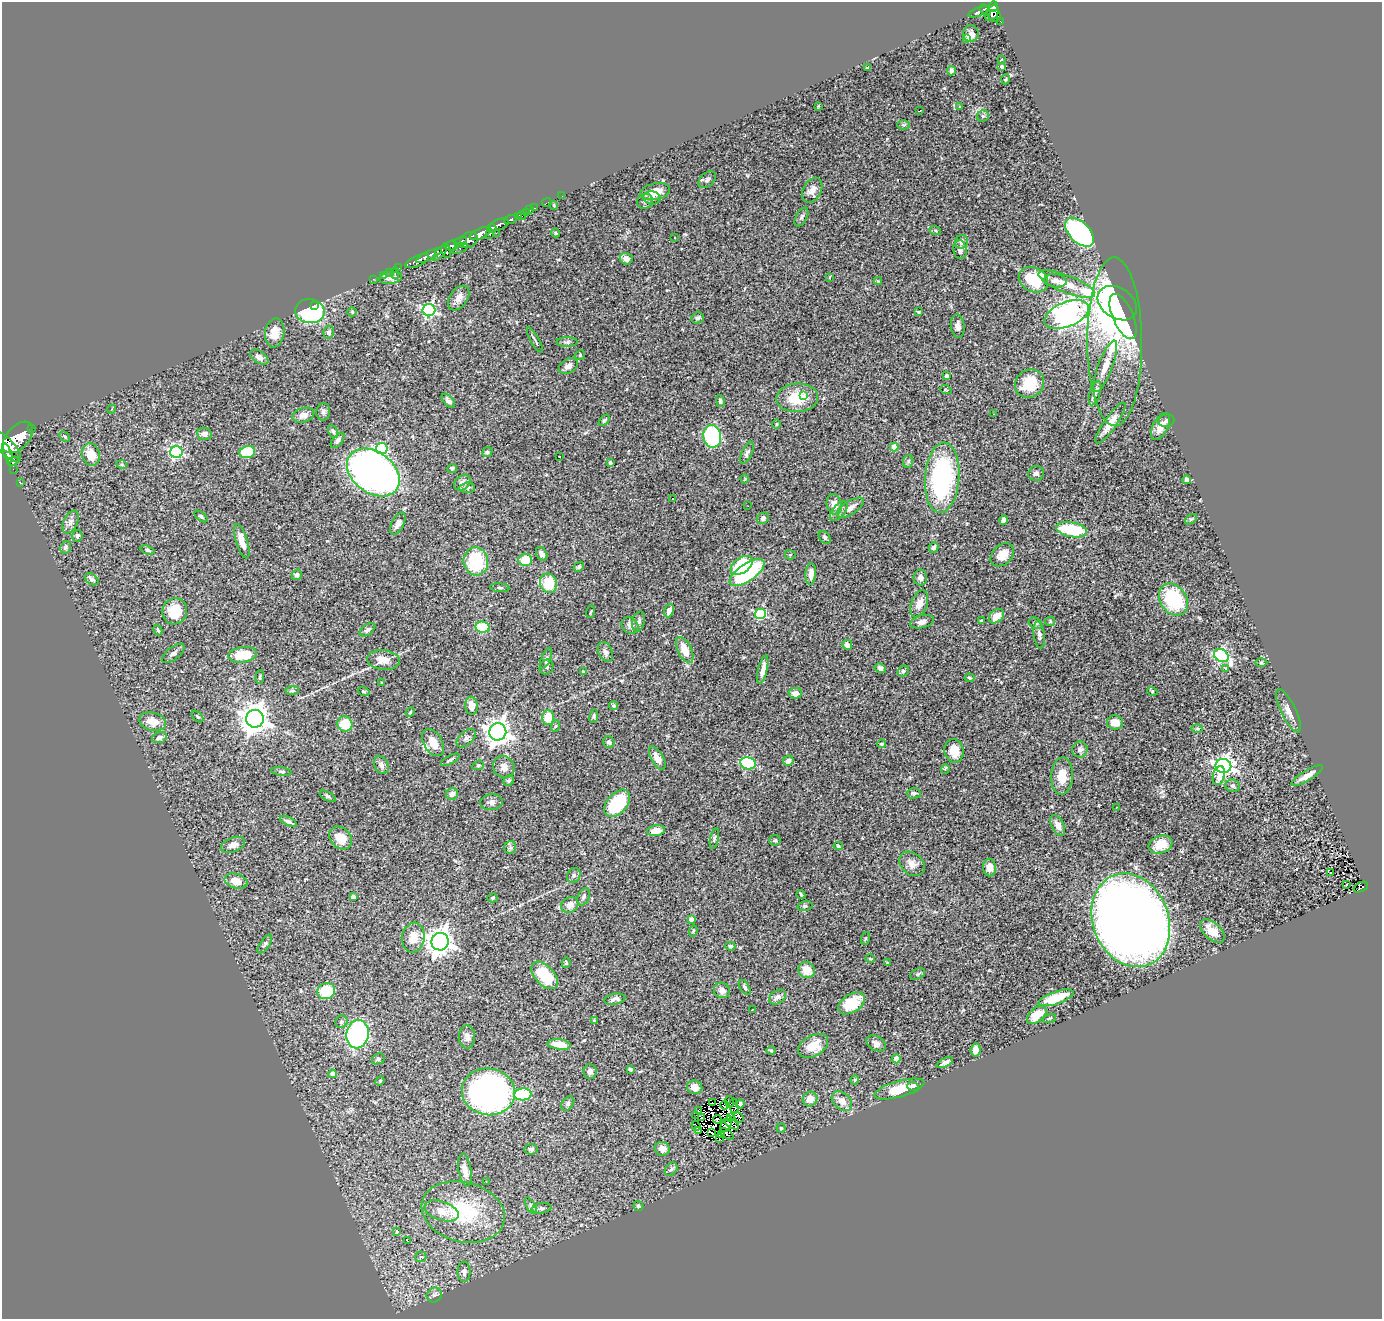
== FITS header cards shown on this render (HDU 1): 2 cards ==
NAXIS1  =                 1380
NAXIS2  =                 1317

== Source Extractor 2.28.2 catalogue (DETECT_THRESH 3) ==
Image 1380 x 1317 px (HDU 1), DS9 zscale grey, 1 PNG px = 1 image px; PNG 1384 x 1321 px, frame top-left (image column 1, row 1317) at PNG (2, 2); each listed source drawn as its Kron ellipse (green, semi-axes under 4 px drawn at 4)
Background 0.428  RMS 0.039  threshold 0.116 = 3 sigma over >= 5 px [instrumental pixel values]
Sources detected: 362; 9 with non-positive FLUX_AUTO (blend fragments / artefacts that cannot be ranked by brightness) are neither listed nor drawn; the other 353 listed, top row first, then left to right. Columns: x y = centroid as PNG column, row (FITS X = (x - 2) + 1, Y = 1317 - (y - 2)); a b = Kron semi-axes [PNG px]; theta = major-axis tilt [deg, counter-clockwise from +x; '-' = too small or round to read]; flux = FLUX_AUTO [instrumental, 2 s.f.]
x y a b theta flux
993 6 5 4 - 270
985 10 6 4 -46 150
979 12 11 4 20 150
992 13 9 5 55 300
995 16 6 6 - 230
1001 22 4 3 - 13
971 34 8 7 - 21
967 38 4 4 - 21
1002 59 2 2 - 2.1
1002 66 4 4 - 5.3
868 68 3 2 - 2.1
952 71 5 4 - 5.5
1006 79 5 3 - 2.5
818 106 3 3 - 2
959 106 3 2 - 4.6
920 110 3 2 - 3.4
983 116 6 5 - 5.2
903 125 6 4 0 3.6
707 180 10 6 43 9.3
812 190 13 9 62 20
655 192 15 8 11 39
562 196 2 2 - 4.1
652 198 8 6 -6 9.1
645 201 8 7 - 8.2
547 203 5 2 - 7.1
554 205 4 3 - 2.4
535 208 3 2 - 11
530 210 2 2 - 8
526 212 4 3 - 29
518 216 3 2 - 38
522 216 4 2 - 7.8
801 217 10 5 60 6.4
510 219 6 3 23 210
499 225 10 5 20 470
492 228 5 3 - 320
935 230 6 3 -19 3
1080 232 18 10 -45 450
496 233 2 2 - 15
556 233 4 3 - 3
480 234 11 5 25 1000
490 234 3 3 - 79
674 237 3 3 - 13
469 240 10 7 37 520
460 241 7 3 18 220
961 242 7 6 - 13
452 245 7 5 6 340
460 248 8 4 24 120
960 250 9 6 -79 9.8
446 251 7 4 -79 230
440 253 9 4 50 220
429 255 14 4 26 700
626 259 6 6 - 13
417 261 13 5 23 760
399 268 2 2 - 9.3
389 272 2 2 - 5.3
395 273 6 2 90 62
384 275 3 2 - 8.5
830 277 4 2 - 1.8
391 278 11 6 7 11
373 279 2 2 - 12
1033 280 15 12 -27 110
878 281 4 4 - 2.2
1055 281 11 6 -8 11
1067 284 30 8 -21 40
459 298 14 8 56 18
1117 303 21 15 -33 740
314 305 3 2 - 27
429 310 6 6 - 490
310 311 15 12 -4 250
352 312 5 4 - 2.8
918 312 3 3 - 2.7
1067 315 23 12 22 2400
1123 317 24 10 -66 780
698 318 6 5 - 6.7
958 326 12 7 -82 14
329 332 6 5 - 8.1
275 333 14 9 80 37
535 340 14 3 -61 7
567 342 10 5 0 6.5
1115 342 84 27 -89 360
580 355 5 4 - 3
259 357 10 6 -35 13
568 366 10 7 33 13
1105 366 27 7 69 36
946 376 4 4 - 5.6
1029 384 15 13 40 81
946 390 6 3 -19 2.3
1095 393 12 5 72 9.5
804 395 3 3 - 5.5
797 398 21 14 3 84
448 401 8 4 -48 8.7
720 401 6 4 -76 5.6
112 409 4 3 - 1.8
323 412 9 7 80 6.9
993 414 3 2 - 2.5
303 415 11 7 18 16
604 420 7 4 46 4.1
1166 421 8 6 11 5.6
1111 423 24 6 55 30
777 424 5 3 - 2.2
1161 426 14 7 62 29
31 428 3 3 - 61
333 431 7 4 -63 4.5
204 434 7 6 - 11
64 436 6 4 -45 3.3
712 436 11 9 -81 270
18 437 18 11 48 3600
338 440 9 5 49 7.7
6 446 19 8 -46 2600
894 447 4 4 - 46
382 448 6 5 - 210
176 452 6 6 - 400
247 452 8 6 18 98
487 452 5 5 - 5.7
7 453 10 3 -70 750
747 453 12 5 66 7.6
91 455 11 9 -72 45
559 456 3 2 - 5
13 461 6 4 24 310
908 461 6 5 - 4.2
610 463 4 3 - 4.2
122 465 5 3 - 2.5
452 468 5 4 - 5.3
13 469 2 2 - 13
373 472 29 20 -36 1400
1036 473 8 7 - 8.5
942 478 35 17 86 410
745 479 4 4 - 2.4
1187 480 4 4 - 9.5
20 483 3 2 - 4.9
462 483 9 7 40 11
467 488 8 5 6 7.1
672 498 3 2 - 2.8
834 505 10 7 -76 22
748 506 3 2 - 2.2
850 508 15 7 33 20
839 511 12 6 49 11
201 516 7 4 -37 5.1
763 518 6 5 - 6.3
1191 519 7 3 35 3.8
1003 520 5 4 - 7.3
71 522 12 7 65 12
398 524 12 6 63 11
1072 530 15 7 -10 150
77 536 6 5 - 5.4
825 537 7 5 -51 4.8
242 541 18 6 -73 30
66 547 6 5 - 5.2
934 547 5 5 - 8.1
148 550 7 4 -19 4.7
542 554 7 5 -61 12
790 555 5 5 - 3.8
1002 555 13 9 42 30
525 560 7 6 - 45
476 561 14 12 -83 150
742 565 12 7 34 150
579 567 5 4 - 4.6
747 572 20 8 34 330
811 574 11 5 87 19
297 575 5 5 - 7
920 578 8 7 - 10
92 579 7 5 -38 8.3
549 583 10 8 -69 84
500 588 10 4 -5 4.9
1173 600 17 13 -55 180
919 604 14 8 70 24
175 611 13 12 - 64
591 611 6 3 71 2.4
669 611 7 4 71 12
760 614 5 5 - 230
996 616 8 6 43 34
639 621 10 6 76 9
981 621 3 3 - 2.4
1050 621 5 5 - 3.2
922 622 12 6 15 13
1035 623 7 5 -28 5
630 626 9 7 -36 15
482 627 7 5 -9 98
158 630 5 3 - 3.5
367 630 9 5 36 7.6
1039 635 14 5 -82 9.5
847 645 5 4 - 12
685 650 14 7 -64 47
605 652 11 6 -64 11
173 653 13 6 38 9.3
243 655 14 7 7 68
1221 656 8 6 -33 320
546 658 11 4 66 7
383 660 16 10 -6 29
1261 662 6 4 1 3.6
547 667 8 6 60 7.6
880 668 6 5 - 8.2
1226 668 4 4 - 2.4
763 670 14 4 76 18
903 671 6 5 - 5.3
583 672 3 3 - 3.6
260 677 7 4 88 4.1
969 678 5 4 - 3
382 682 3 3 - 2.1
292 690 7 4 0 5.2
364 691 6 3 -19 3.2
1152 691 5 3 - 2.5
795 693 6 5 - 14
471 706 9 6 -84 24
614 706 5 4 - 4.9
1289 711 23 7 -64 21
410 712 5 4 - 2.7
594 716 7 4 78 4.1
198 717 7 3 -45 3.2
548 717 7 6 - 48
255 719 9 8 - 3500
153 722 14 9 -14 37
1115 722 8 7 - 27
345 724 8 7 - 65
555 726 6 3 69 3.3
1197 728 6 4 0 3.1
498 732 8 8 - 2400
159 737 8 5 21 8.8
466 738 11 6 43 10
609 742 6 5 - 7.3
433 743 15 9 -60 37
882 744 4 4 - 4.1
1080 749 8 7 - 9
954 751 12 9 -79 39
657 758 13 6 -60 24
450 760 10 4 28 6
788 761 5 5 - 15
748 763 8 6 -11 250
381 765 9 7 -66 10
478 765 6 4 20 3.9
1223 766 8 7 - 1100
504 767 11 10 - 17
945 769 4 3 - 5.9
281 771 10 3 -7 4.3
1062 776 19 11 87 44
1219 776 9 6 76 27
1307 776 18 5 31 20
509 781 6 5 - 3.9
1233 786 7 6 - 6.6
914 793 7 5 1 6.4
452 794 6 6 - 11
328 796 9 4 -30 4.9
491 802 11 8 6 11
617 803 16 10 48 170
1116 807 3 3 - 2.6
288 821 9 4 -26 6.6
1058 825 11 6 -64 17
656 831 9 5 8 29
341 838 13 9 -45 37
714 839 11 4 78 6.1
775 840 6 5 - 4.3
233 845 13 7 21 17
1161 845 12 8 19 39
838 846 4 4 - 3.2
510 847 6 6 - 5.7
912 864 14 10 -40 21
990 867 9 6 -89 18
1331 872 3 3 - 45
574 875 8 6 62 7.6
236 881 11 7 -15 31
1346 885 3 3 - 9.2
1361 887 7 4 27 110
801 895 4 3 - 3.6
353 897 4 4 - 12
584 897 9 5 70 6.1
492 898 5 4 - 3.6
570 905 9 7 32 18
805 906 7 5 12 5.3
691 919 4 4 - 14
1131 920 48 38 -69 3400
693 931 5 3 - 3.2
1212 931 15 8 -42 38
413 938 15 11 82 35
865 939 6 3 71 2.8
440 942 9 8 - 2700
265 944 11 4 56 6.1
730 946 5 4 - 5.1
870 959 4 3 - 2.5
566 963 5 4 - 3
887 963 3 3 - 2.8
807 970 8 7 - 35
917 974 8 5 28 4.7
545 975 16 9 -46 100
745 987 8 4 -58 6.1
722 990 8 7 - 14
326 991 9 8 - 88
777 997 9 6 34 11
1056 998 18 6 19 80
615 999 11 5 10 11
852 1003 15 9 33 74
753 1009 3 2 - 1.4
1037 1015 11 7 42 45
1050 1018 6 3 19 2.6
594 1021 4 3 - 3.1
341 1022 6 6 - 5.8
358 1034 14 11 79 370
467 1037 11 8 89 15
876 1043 10 7 -30 12
559 1044 12 5 -7 38
813 1046 16 10 30 48
771 1050 4 3 - 2.6
975 1050 6 5 - 17
378 1059 6 5 - 4.9
896 1059 4 4 - 34
945 1063 9 4 27 9.4
630 1069 4 3 - 3.7
590 1071 7 6 - 10
332 1074 4 4 - 15
855 1080 4 4 - 3.1
380 1081 5 4 - 3.1
913 1086 6 3 -16 6.1
695 1087 8 6 -20 17
899 1089 26 8 15 61
488 1092 27 23 -11 910
523 1094 9 6 3 190
810 1099 7 7 - 24
842 1101 11 8 -43 21
729 1102 6 2 -88 3.9
713 1103 3 2 - 1.6
568 1104 8 5 51 5.6
740 1104 4 3 - 5.1
725 1105 4 3 - 8.4
734 1106 7 3 -78 0.13
698 1110 4 2 - 13
696 1115 3 2 - 2.6
701 1117 3 3 - 2
738 1117 6 4 -54 10
730 1118 3 2 - 8.2
717 1119 4 3 - 37
726 1124 8 4 62 0.61
732 1124 7 4 -31 5
696 1126 5 2 - 2.2
781 1128 4 4 - 3.8
698 1131 3 2 - 2.2
712 1133 4 2 - 2.8
727 1134 8 3 -38 8.1
721 1135 3 2 - 2.5
719 1139 3 2 - 1.7
531 1149 6 5 - 6.5
662 1149 7 7 - 16
671 1169 7 5 46 6.4
465 1170 16 6 -80 23
486 1181 3 3 - 2.8
531 1206 9 4 -60 5.1
638 1206 5 5 - 4.8
542 1208 10 5 8 6.1
442 1211 17 9 -18 34
463 1212 42 30 -15 180
397 1232 4 3 - 2.8
407 1241 3 2 - 31
421 1257 5 5 - 4.3
464 1272 10 6 -89 10
434 1295 8 7 - 7.6
At the frame edge (FLAGS 8, measured only in part): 1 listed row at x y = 6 446
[9 non-positive-flux detections neither listed nor drawn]